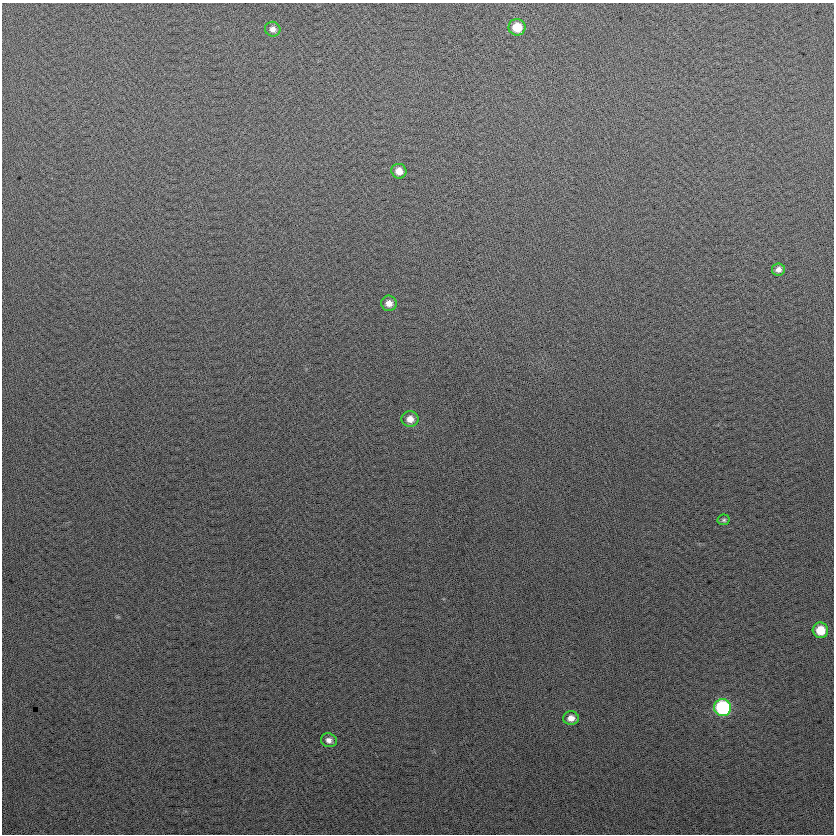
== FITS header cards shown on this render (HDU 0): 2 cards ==
NAXIS1  =                  832
NAXIS2  =                  832

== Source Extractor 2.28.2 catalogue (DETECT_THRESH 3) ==
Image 832 x 832 px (HDU 0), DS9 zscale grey, 1 PNG px = 1 image px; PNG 836 x 836 px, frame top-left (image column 1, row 832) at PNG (2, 3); each listed source drawn as its Kron ellipse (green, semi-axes under 4 px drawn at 4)
Background 26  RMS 14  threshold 42.9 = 3 sigma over >= 5 px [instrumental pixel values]
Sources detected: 11; all 11 listed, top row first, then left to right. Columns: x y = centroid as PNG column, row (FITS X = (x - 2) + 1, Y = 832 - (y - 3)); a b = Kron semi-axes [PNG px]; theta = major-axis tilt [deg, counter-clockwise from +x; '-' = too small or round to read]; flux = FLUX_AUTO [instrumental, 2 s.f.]
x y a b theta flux
517 27 8 8 - 22000
273 29 8 7 - 4700
399 171 7 7 - 9800
778 269 6 6 - 4400
389 303 8 7 - 7400
410 419 8 8 - 8700
724 520 6 5 - 1900
820 630 8 7 - 20000
723 707 8 8 - 100000
571 718 8 7 - 6800
329 740 8 6 -16 4800